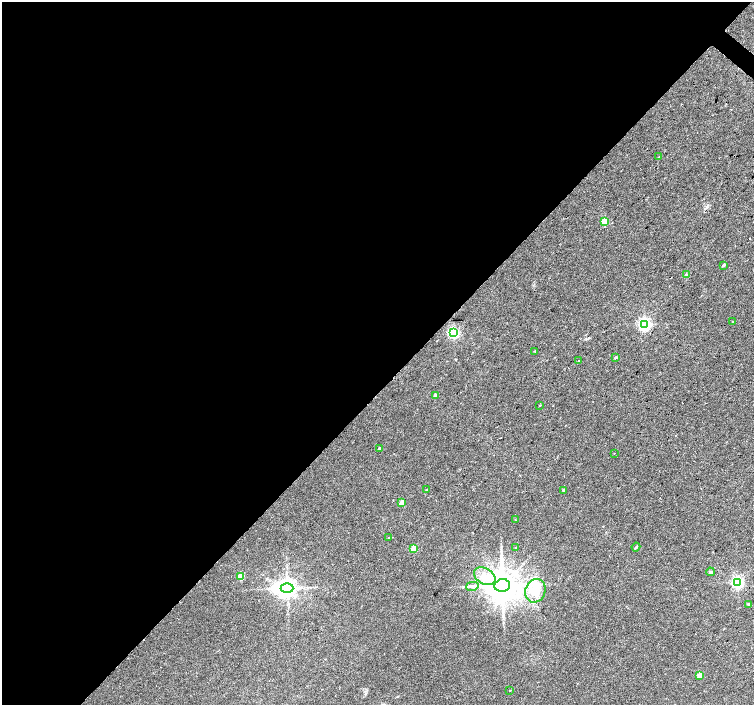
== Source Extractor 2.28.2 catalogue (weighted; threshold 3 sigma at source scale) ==
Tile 5 of 4 x 4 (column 1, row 2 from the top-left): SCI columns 1-1503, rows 2981-4386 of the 6015 x 6027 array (HDU 1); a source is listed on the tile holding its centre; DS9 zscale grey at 2 x 2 block average (1 PNG px = mean of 2 x 2 image px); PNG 756 x 707 px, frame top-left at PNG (2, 2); each listed source drawn as its Kron ellipse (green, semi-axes under 4 px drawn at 4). Shown black and unused: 55% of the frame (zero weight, under 2 of 3 exposures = <1% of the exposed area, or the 3 px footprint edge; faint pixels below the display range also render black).
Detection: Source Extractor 2.28.2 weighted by HDU 2 'WHT'; one run over the whole footprint, this tile lists its part. Background 0.0327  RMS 0.0064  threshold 0.0286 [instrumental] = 3 sigma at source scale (4.5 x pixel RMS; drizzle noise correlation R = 1.50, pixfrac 1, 0.0396/0.0396 arcsec/px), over >= 5 px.
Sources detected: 34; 1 cosmic-ray / hot-pixel residue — neither listed nor drawn; the other 33 listed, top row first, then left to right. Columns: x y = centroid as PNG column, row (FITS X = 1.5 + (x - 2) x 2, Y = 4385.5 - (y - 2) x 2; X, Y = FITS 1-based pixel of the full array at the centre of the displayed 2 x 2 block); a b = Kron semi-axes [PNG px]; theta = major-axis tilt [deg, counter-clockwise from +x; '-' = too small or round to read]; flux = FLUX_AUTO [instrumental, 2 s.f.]
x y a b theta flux
659 157 3 2 - 1
604 221 3 3 - 44
723 265 2 2 - 3.9
686 275 3 2 - 7.2
733 322 2 2 - 1.1
644 324 4 4 - 300
453 333 3 3 - 200
535 351 3 2 - 0.78
616 357 3 2 - 2.1
579 361 2 2 - 2.7
435 395 2 2 - 5.5
540 405 2 2 - 2.1
379 448 3 2 - 1.9
614 453 2 2 - 1
426 490 3 2 - 0.65
563 490 2 2 - 2
402 503 2 2 - 22
515 519 3 2 - 0.72
388 538 2 2 - 0.66
516 547 3 2 - 0.72
636 547 4 2 - 1.6
413 549 3 3 - 33
710 572 4 3 - 3.2
485 576 11 7 -29 17
241 577 3 3 - 40
737 582 4 3 - 290
502 585 8 6 7 4000
472 586 6 2 14 3.1
287 588 6 5 - 1100
535 591 12 10 67 21
748 604 3 2 - 1.1
700 675 3 3 - 28
510 691 2 2 - 2.4
Diffuse or blended objects may show on this block-average render without a row.